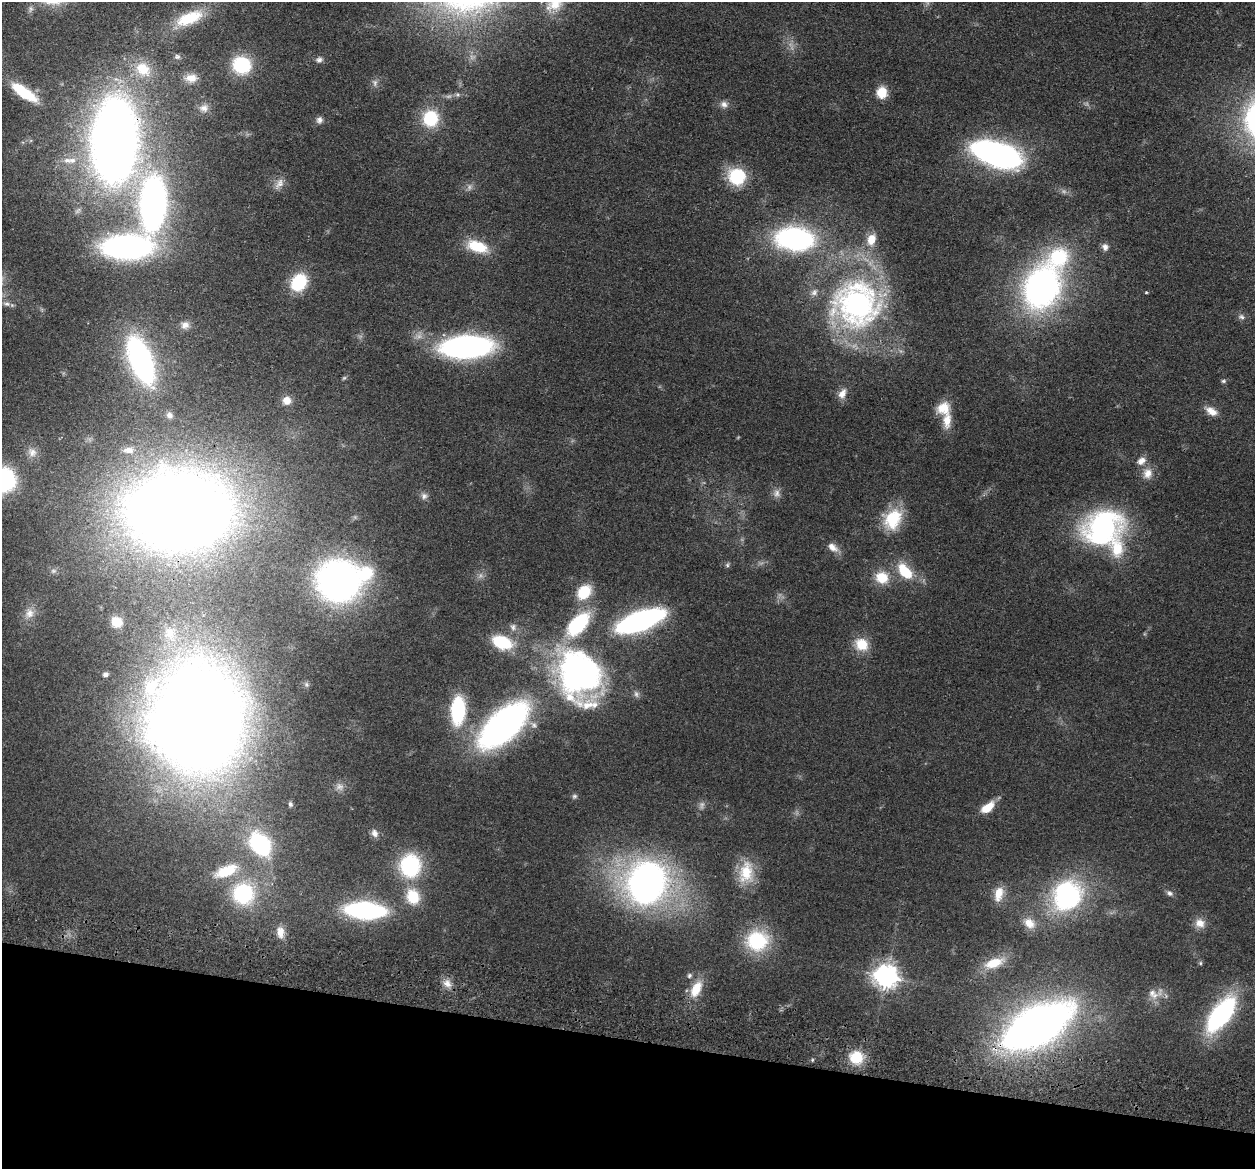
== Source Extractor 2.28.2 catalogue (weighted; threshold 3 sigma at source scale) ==
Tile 15 of 4 x 4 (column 3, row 4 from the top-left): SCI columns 2523-3775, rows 299-1465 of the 5045 x 5146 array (HDU 1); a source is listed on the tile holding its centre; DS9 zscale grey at full resolution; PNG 1257 x 1171 px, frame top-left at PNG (2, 2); no overlay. Shown black and unused: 11% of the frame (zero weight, under 2 of 3 exposures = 3% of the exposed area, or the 3 px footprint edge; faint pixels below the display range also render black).
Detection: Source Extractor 2.28.2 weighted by HDU 2 'WHT'; one run over the whole footprint, this tile lists its part. Background 0.0513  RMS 0.0067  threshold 0.0299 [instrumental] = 3 sigma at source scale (4.5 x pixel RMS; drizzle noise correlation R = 1.50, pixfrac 1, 0.05/0.05 arcsec/px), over >= 5 px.
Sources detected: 122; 12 too faint to see at this stretch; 3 inside a brighter object's white glare — not listed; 8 inside a brighter listed object's ellipse — not listed separately; the other 99 listed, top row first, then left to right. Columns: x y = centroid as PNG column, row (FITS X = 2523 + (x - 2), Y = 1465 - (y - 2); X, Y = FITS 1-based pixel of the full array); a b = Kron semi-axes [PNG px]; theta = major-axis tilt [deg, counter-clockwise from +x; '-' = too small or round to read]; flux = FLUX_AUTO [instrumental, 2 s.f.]
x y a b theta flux
555 4 26 21 22 22
189 18 33 14 22 30
177 57 9 7 -17 2.1
319 60 9 7 3 2.4
242 65 17 15 -28 43
143 69 24 19 -37 23
191 78 17 11 8 8
24 92 26 9 -35 38
882 92 12 10 -90 13
448 96 11 6 8 2.7
724 104 11 9 -13 3.9
204 108 14 11 16 5.3
430 118 15 14 - 35
319 120 8 8 - 2.9
114 140 55 30 87 860
997 154 42 19 -18 220
67 160 11 8 -5 3.7
737 176 17 15 -27 40
279 184 18 9 56 5.7
153 204 40 18 86 330
795 239 26 15 -6 190
871 239 15 11 72 10
477 246 25 13 -18 24
127 247 37 18 1 240
1105 247 9 8 - 3.2
299 282 17 13 55 39
1042 287 37 28 68 270
1146 292 4 3 - 0.72
6 304 11 7 -6 3.2
856 304 67 65 -6 190
1241 317 10 7 -22 2.6
185 325 12 11 - 5.3
467 347 33 14 3 270
141 360 28 13 -68 300
1223 381 7 6 - 1.3
842 394 14 9 67 5.7
287 400 10 9 - 8.1
943 408 17 15 23 12
1211 411 16 9 -29 6.9
169 415 8 8 - 2.7
128 450 16 9 1 6
32 452 14 12 -65 5.9
1147 473 15 13 81 7.6
2 480 17 16 - 150
777 493 13 10 -87 4.3
424 496 10 9 - 3.1
178 510 69 50 0 1500
892 519 27 21 59 29
1102 528 37 29 25 160
833 547 18 9 -34 6.3
727 565 7 5 49 1.3
905 571 23 12 -50 23
882 577 16 14 -18 17
338 581 29 28 - 350
584 592 15 11 48 25
29 613 16 13 66 7.9
640 621 32 12 20 220
116 622 9 8 - 10
513 627 10 8 -82 2.9
170 633 17 13 -72 8.5
502 642 18 11 -19 36
861 644 17 15 -31 15
579 673 66 45 -69 200
106 674 5 4 - 1.9
306 684 8 7 - 1.6
636 694 9 7 -75 2.4
458 710 25 13 87 59
199 720 75 66 -89 1500
504 725 40 19 42 350
574 796 7 6 - 1.6
290 804 6 5 - 1.4
988 807 16 8 36 15
375 833 11 8 -64 3.4
260 844 19 13 -54 99
410 866 23 21 84 62
226 871 30 13 22 23
746 873 30 19 86 22
647 882 33 31 55 360
243 893 19 18 - 69
1169 893 9 7 -31 2.4
999 894 19 11 76 10
413 896 19 15 -68 24
1067 896 33 29 51 110
365 910 34 13 -4 130
1029 923 18 13 -41 9.6
1200 923 14 12 -23 6.7
280 932 18 10 -87 7
757 940 27 24 10 47
994 963 27 12 19 18
1200 963 5 5 - 0.99
689 976 6 6 - 1.8
886 976 9 8 - 650
447 983 13 10 -46 5.7
696 989 22 12 63 16
1153 994 17 13 -43 7.7
1221 1014 35 15 54 120
1037 1026 54 27 29 520
856 1057 15 14 - 21
812 1060 5 3 - 0.76
Overlapping masked pixels (flux is a lower limit): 3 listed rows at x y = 114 140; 199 720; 1037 1026
Isophote crosses this tile's border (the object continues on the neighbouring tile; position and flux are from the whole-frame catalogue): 2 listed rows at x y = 555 4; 2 480